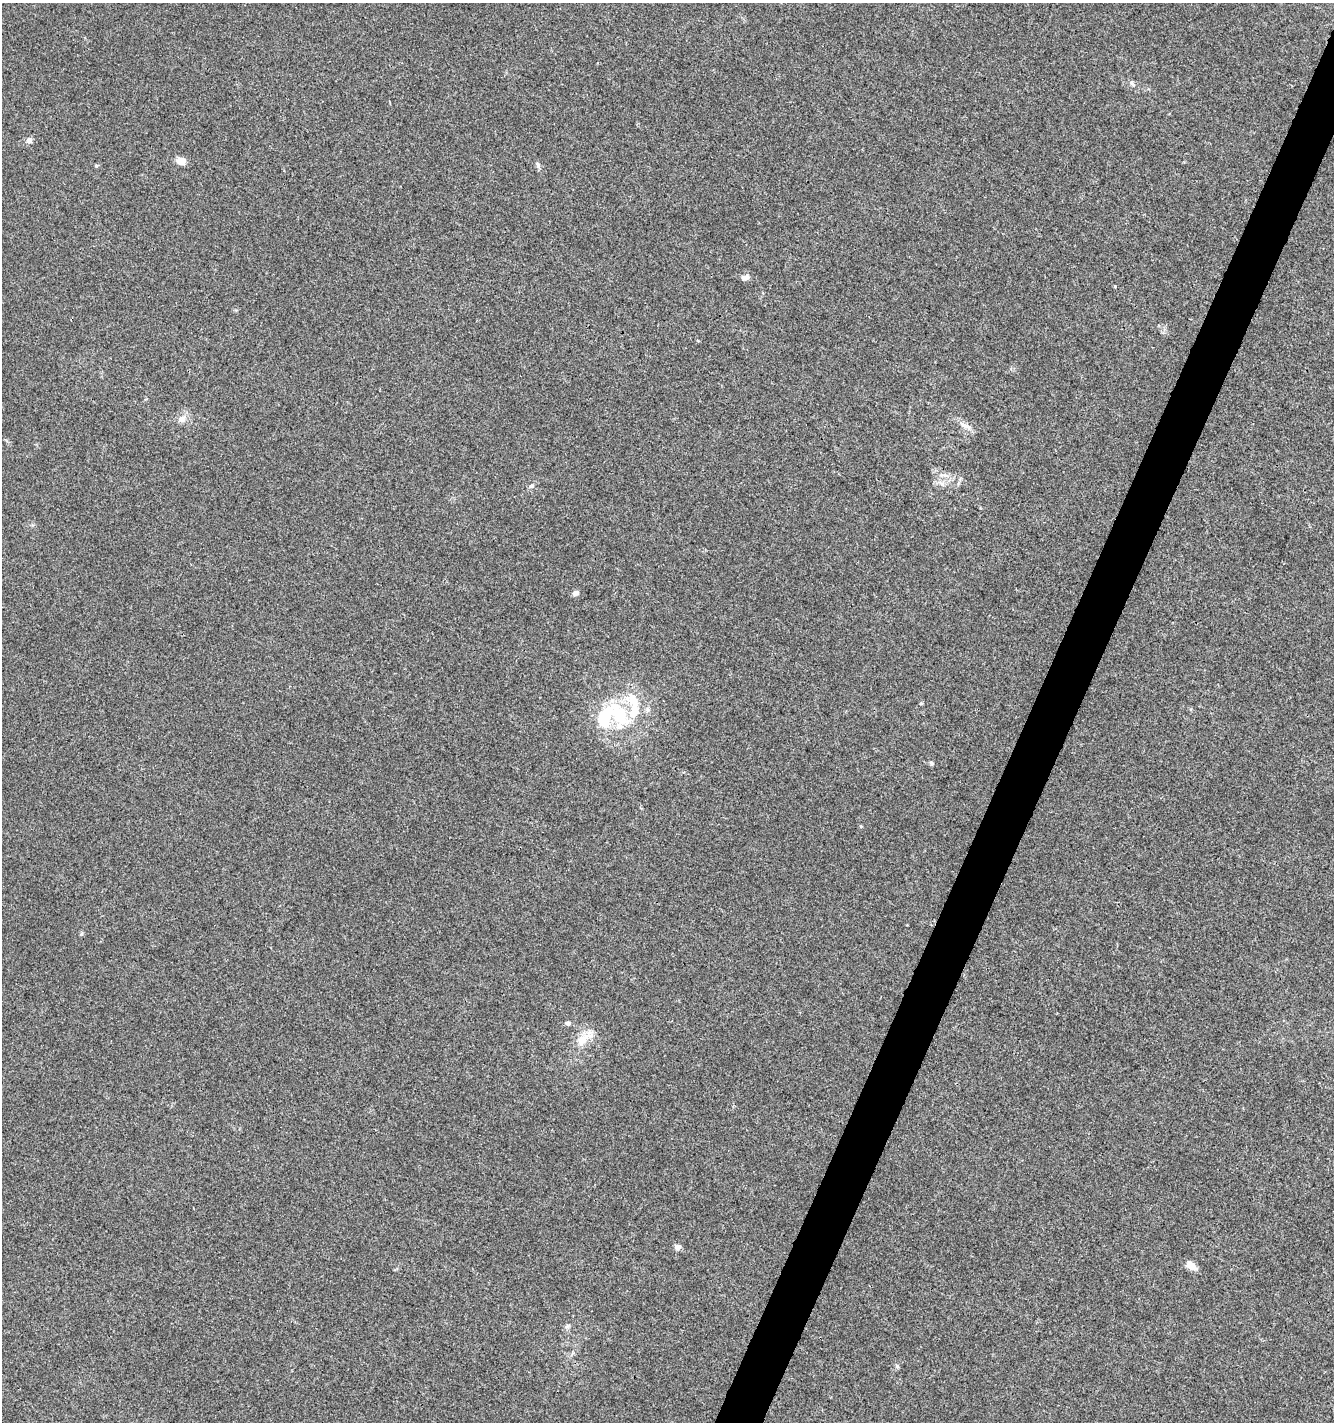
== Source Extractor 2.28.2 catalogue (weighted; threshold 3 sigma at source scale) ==
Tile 10 of 4 x 4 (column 2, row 3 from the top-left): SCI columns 1536-2867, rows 1429-2848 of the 5801 x 5691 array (HDU 1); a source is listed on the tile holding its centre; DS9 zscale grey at full resolution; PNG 1336 x 1424 px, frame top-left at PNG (2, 3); no overlay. Shown black and unused: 3% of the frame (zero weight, under 3 of 4 exposures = <1% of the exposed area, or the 3 px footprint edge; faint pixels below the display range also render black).
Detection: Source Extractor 2.28.2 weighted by HDU 2 'WHT'; one run over the whole footprint, this tile lists its part. Background 0.00456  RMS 0.0031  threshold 0.0139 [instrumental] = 3 sigma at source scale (4.5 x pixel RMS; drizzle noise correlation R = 1.50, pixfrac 1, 0.0396/0.0396 arcsec/px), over >= 5 px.
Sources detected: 24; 1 inside a brighter object's white glare — not listed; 3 inside a brighter listed object's ellipse — not listed separately; the other 20 listed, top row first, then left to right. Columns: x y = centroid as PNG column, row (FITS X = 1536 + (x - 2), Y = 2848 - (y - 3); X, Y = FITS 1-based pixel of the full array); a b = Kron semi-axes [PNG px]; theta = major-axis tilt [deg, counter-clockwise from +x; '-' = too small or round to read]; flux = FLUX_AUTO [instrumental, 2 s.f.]
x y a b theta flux
1132 83 7 5 -70 0.68
29 141 8 7 - 1.1
181 161 7 6 - 3.7
538 165 10 5 -72 0.76
745 277 9 6 7 1.4
1115 286 4 3 - 0.27
182 419 11 9 30 1.9
965 426 20 7 -23 2.3
944 475 13 3 -4 1.1
942 483 7 5 0 0.88
531 486 7 5 16 0.66
575 593 9 7 35 0.97
921 703 5 4 - 0.32
619 714 42 28 -18 26
931 763 6 5 - 0.5
568 1023 5 4 - 1.3
584 1039 32 12 38 5.1
678 1247 5 4 - 2.3
1191 1265 11 7 -40 3
897 1366 6 4 -46 0.46
Unlisted compact peaks at least as high as the median listed source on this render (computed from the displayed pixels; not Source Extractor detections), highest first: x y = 96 166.